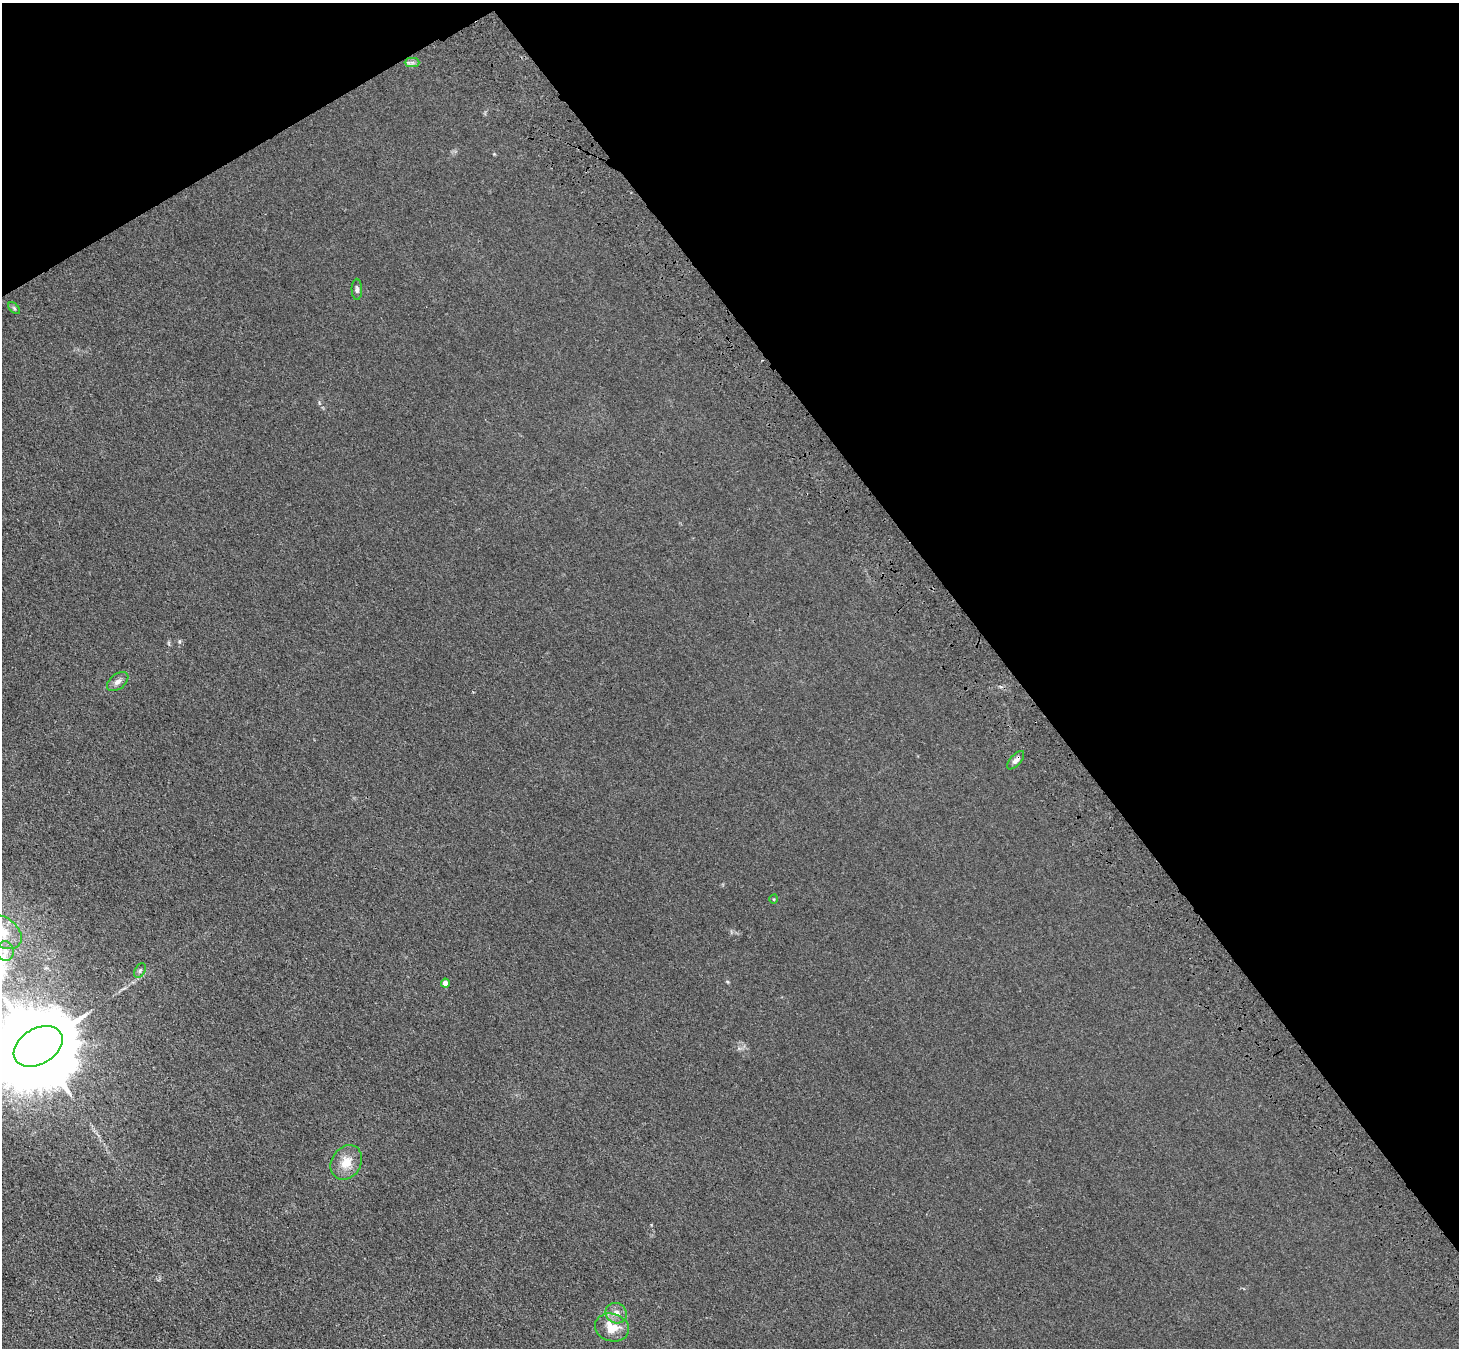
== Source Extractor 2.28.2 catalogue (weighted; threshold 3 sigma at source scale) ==
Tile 3 of 4 x 4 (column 3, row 1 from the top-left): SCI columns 3020-4476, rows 4273-5618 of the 6036 x 5989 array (HDU 1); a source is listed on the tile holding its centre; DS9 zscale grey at full resolution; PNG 1461 x 1350 px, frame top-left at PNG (2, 3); each listed source drawn as its Kron ellipse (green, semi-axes under 4 px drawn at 4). Shown black and unused: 35% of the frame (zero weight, under 3 of 4 exposures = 6% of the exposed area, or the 3 px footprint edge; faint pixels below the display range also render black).
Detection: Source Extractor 2.28.2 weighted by HDU 2 'WHT'; one run over the whole footprint, this tile lists its part. Background 0.0276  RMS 0.0061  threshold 0.0274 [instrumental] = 3 sigma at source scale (4.5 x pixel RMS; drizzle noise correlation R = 1.50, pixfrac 1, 0.05/0.05 arcsec/px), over >= 5 px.
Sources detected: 14; all 14 listed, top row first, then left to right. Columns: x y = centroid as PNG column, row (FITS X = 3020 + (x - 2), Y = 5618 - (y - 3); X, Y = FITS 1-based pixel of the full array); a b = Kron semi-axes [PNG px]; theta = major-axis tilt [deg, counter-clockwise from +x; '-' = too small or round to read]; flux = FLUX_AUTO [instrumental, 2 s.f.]
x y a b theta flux
412 62 7 4 0 1.5
357 289 10 5 -89 1.6
14 308 7 4 -46 0.93
118 682 12 7 38 3.1
1016 760 11 5 49 2.4
774 899 5 3 - 0.45
2 932 22 14 -34 15
5 951 10 8 -80 4.2
140 970 8 5 62 1.2
445 983 4 4 - 5.5
38 1046 26 18 31 14000
346 1162 18 14 58 9.4
616 1313 11 10 - 4.2
612 1328 17 14 -16 11
Overlapping masked pixels (flux is a lower limit): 1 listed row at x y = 1016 760
Isophote crosses this tile's border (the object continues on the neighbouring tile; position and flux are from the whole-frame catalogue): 2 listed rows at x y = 2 932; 38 1046